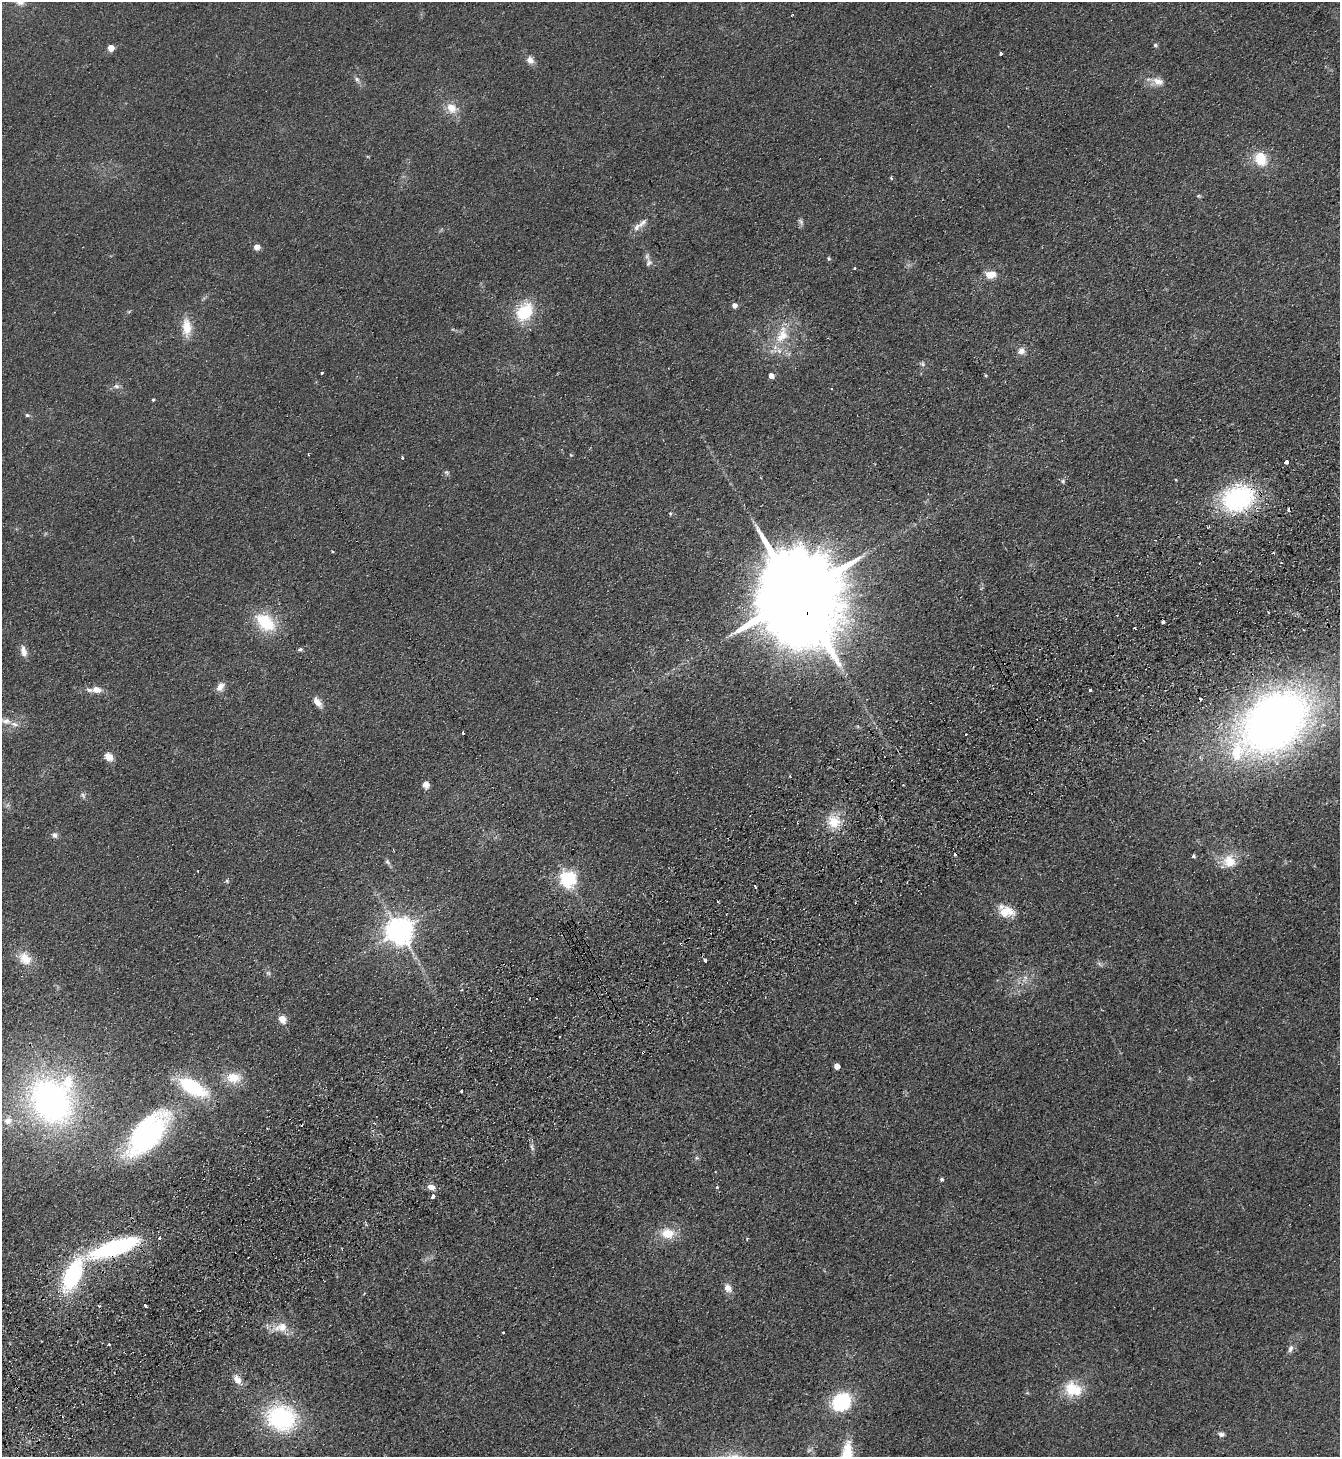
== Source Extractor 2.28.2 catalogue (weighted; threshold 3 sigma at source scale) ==
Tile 7 of 4 x 4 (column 3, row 2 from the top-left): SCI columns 3007-4344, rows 2961-4415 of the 5875 x 5919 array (HDU 1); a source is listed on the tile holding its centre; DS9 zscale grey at full resolution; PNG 1342 x 1459 px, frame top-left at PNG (2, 2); no overlay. Shown black and unused: <1% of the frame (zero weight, under 2 of 3 exposures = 3% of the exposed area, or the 3 px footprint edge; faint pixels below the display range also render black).
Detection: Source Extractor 2.28.2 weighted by HDU 2 'WHT'; one run over the whole footprint, this tile lists its part. Background 0.0653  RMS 0.0095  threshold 0.0429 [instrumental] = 3 sigma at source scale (4.5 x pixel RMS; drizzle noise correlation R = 1.50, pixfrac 1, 0.05/0.05 arcsec/px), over >= 5 px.
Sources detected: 121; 1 too faint to see at this stretch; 14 cosmic-ray / hot-pixel residue — not listed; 6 inside a brighter listed object's ellipse — not listed separately; the other 100 listed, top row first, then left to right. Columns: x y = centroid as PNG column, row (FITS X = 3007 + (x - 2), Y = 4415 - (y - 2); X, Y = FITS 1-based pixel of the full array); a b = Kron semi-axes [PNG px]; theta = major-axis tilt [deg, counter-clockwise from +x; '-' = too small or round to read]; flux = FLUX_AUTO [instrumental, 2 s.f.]
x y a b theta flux
20 2 11 10 - 6.4
792 15 4 2 - 0.88
1155 45 5 4 - 1.7
111 48 4 4 - 19
1001 54 3 3 - 2.6
530 60 10 8 -57 5.6
357 79 8 5 -46 2.9
1158 81 18 10 -18 9.7
452 108 15 12 -39 13
1260 159 16 13 -61 24
891 178 5 3 - 1.1
1198 196 6 4 -19 1.2
643 222 17 7 48 5.9
801 222 9 6 -61 2.6
257 247 4 4 - 15
829 258 5 4 - 1.5
649 262 11 8 60 4.1
854 268 3 3 - 5.8
991 274 14 9 6 11
734 305 4 4 - 6.8
524 312 19 14 53 45
187 327 22 12 -87 17
782 335 29 16 66 30
1021 351 10 9 - 5.7
922 364 7 6 - 2.2
321 373 3 3 - 2.7
985 375 5 3 - 0.94
771 376 4 4 - 8.2
117 386 8 7 - 3.1
153 400 4 3 - 1.2
27 415 6 5 - 1.7
308 455 3 2 - 1.1
571 455 4 3 - 0.77
402 457 3 3 - 1.4
1286 462 4 3 - 8.1
447 472 7 6 - 1.9
1176 480 4 3 - 0.75
1063 481 5 5 - 1.6
1238 498 31 25 16 140
670 513 5 4 - 1.1
1208 527 3 2 - 1.2
797 595 32 20 -63 24000
265 622 27 17 -40 41
1163 622 3 3 - 9.2
300 649 6 5 - 1.7
23 651 13 7 -76 6.7
220 687 11 8 53 6.9
97 690 8 6 -7 8.6
1090 690 3 3 - 4
317 702 14 7 -52 7.1
6 721 16 8 -13 8.7
1275 722 57 40 40 800
109 757 9 7 -42 9.5
426 785 10 8 -79 5.1
903 785 3 2 - 0.81
83 795 10 6 -46 2.5
833 821 20 15 -54 20
54 835 8 8 - 3.2
1193 856 4 3 - 1.9
1229 861 19 18 - 20
387 862 8 6 -63 2.3
567 879 6 6 - 280
227 881 6 4 -45 1.3
718 901 3 2 - 1.1
1004 912 17 14 -68 17
399 931 8 8 - 1400
25 958 18 14 -39 16
705 960 4 3 - 1.8
1100 964 8 4 -52 1.9
268 973 7 5 -43 2
1025 978 10 6 67 4.3
282 1019 5 5 - 27
836 1067 4 4 - 8.8
233 1078 20 13 -1 19
192 1087 26 12 -29 86
462 1091 3 3 - 2.9
51 1101 52 43 -53 310
8 1121 13 11 23 9
147 1134 54 26 47 200
532 1147 9 5 -73 2.7
941 1179 5 4 - 2
431 1187 8 6 -13 7.2
433 1196 4 3 - 8
668 1233 17 13 -3 18
160 1237 3 3 - 10
747 1239 4 3 - 0.86
115 1247 44 13 19 150
72 1275 34 16 66 97
728 1288 12 9 -56 6.6
145 1305 3 3 - 5
99 1306 3 3 - 0.97
281 1327 20 12 12 14
503 1333 3 3 - 1.4
109 1344 3 3 - 2
1290 1349 11 7 73 3.8
237 1380 16 8 -55 8.3
1073 1389 22 18 -20 29
842 1402 18 15 38 70
281 1418 38 31 -12 100
1221 1434 9 7 -17 3
Overlapping masked pixels (flux is a lower limit): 3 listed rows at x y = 1238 498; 797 595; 115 1247
Isophote crosses this tile's border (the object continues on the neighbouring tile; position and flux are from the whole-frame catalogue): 1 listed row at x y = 20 2